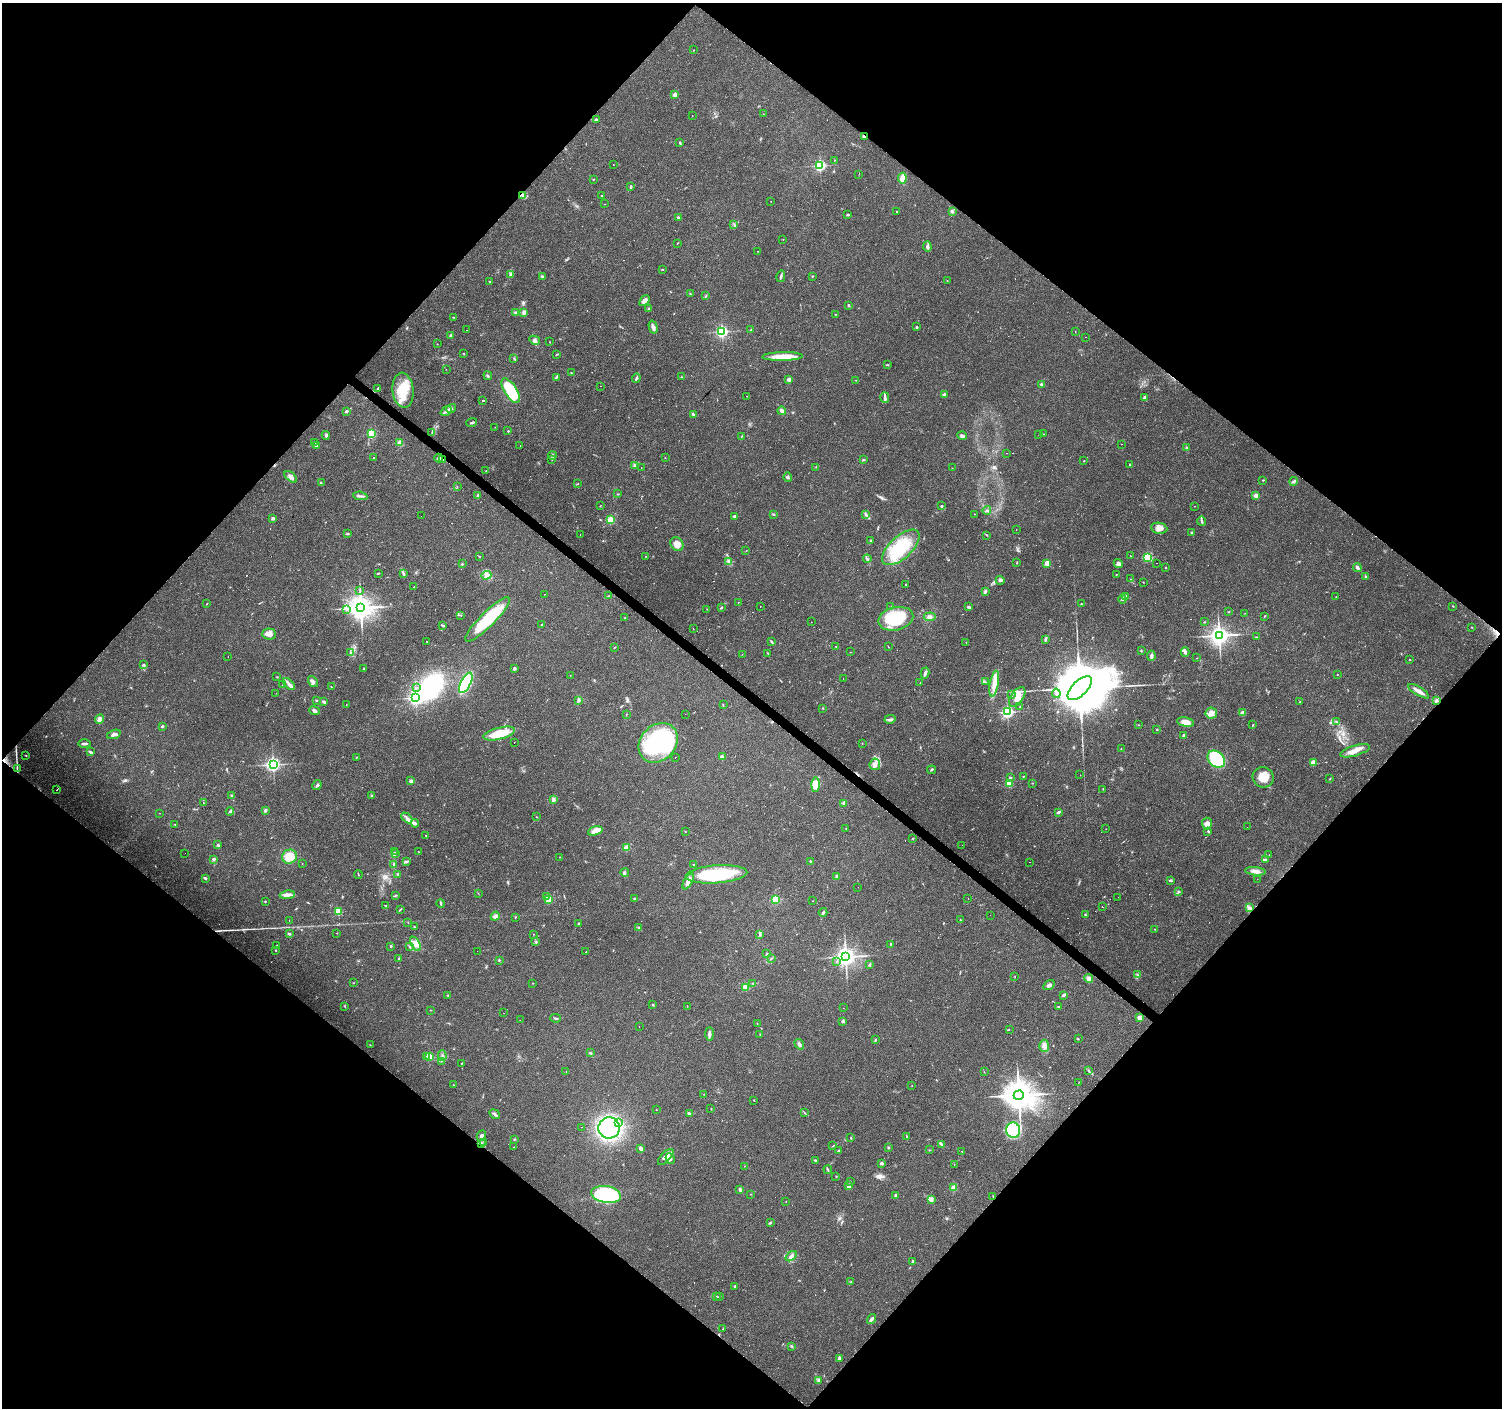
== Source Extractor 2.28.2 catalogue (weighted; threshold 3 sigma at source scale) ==
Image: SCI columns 1-6000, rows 168-5789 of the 6002 x 6022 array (HDU 1 of 3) = the unmasked area's bounding box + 8 px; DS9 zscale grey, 4 x 4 block average (1 PNG px = mean of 4 x 4 image px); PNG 1504 x 1410 px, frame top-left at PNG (2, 3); each listed source drawn as its Kron ellipse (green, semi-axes under 4 px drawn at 4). Shown black and unused: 50% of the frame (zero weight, under 3 of 4 exposures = <1% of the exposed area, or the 3 px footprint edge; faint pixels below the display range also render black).
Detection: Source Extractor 2.28.2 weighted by HDU 2 'WHT'. Background 0.0579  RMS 0.004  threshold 0.0179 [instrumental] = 3 sigma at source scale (4.5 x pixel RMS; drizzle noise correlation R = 1.50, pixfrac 1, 0.0396/0.0396 arcsec/px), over >= 5 px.
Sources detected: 646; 8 too faint to see at this stretch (4 x 4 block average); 2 inside a brighter object's white glare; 76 cosmic-ray / hot-pixel residue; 1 long thin detection or spike segment (spike, bleed or trail) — neither listed nor drawn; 5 coinciding with a brighter row at this scale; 14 inside a brighter listed object's ellipse — not listed separately; of the other 540, all 500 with FLUX_AUTO >= 0.497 (the completeness limit of this list) listed and drawn (40 fainter detections not listed), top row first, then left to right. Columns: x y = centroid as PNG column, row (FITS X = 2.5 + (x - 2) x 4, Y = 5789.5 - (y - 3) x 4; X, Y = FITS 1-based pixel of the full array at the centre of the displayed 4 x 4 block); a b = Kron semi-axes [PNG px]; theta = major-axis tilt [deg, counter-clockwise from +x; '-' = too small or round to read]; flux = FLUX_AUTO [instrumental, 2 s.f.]
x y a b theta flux
694 50 2 2 - 0.83
675 95 2 2 - 44
763 114 2 2 - 0.7
692 116 2 2 - 0.97
596 119 3 2 - 3.2
864 136 3 2 - 2.1
680 143 3 2 - 3
835 160 2 2 - 0.76
613 165 2 2 - 0.71
820 166 2 2 - 410
859 174 2 2 - 0.59
902 178 5 3 - 24
593 179 2 2 - 1.3
631 186 4 2 - 3.7
523 195 3 2 - 5.9
602 196 2 2 - 4.3
771 201 2 2 - 0.63
605 204 2 2 - 0.62
897 212 2 2 - 4.3
952 212 3 2 - 5.3
848 215 3 2 - 3
678 217 3 2 - 2.1
734 224 2 2 - 1.4
783 239 2 2 - 0.7
677 243 3 2 - 1.3
927 247 5 4 - 5.4
757 251 2 2 - 0.76
663 270 2 2 - 0.86
511 275 2 2 - 9
542 276 4 2 - 2.7
781 276 6 2 76 4.2
812 276 3 2 - 1.9
490 281 2 2 - 1.3
947 281 2 2 - 0.78
690 294 2 2 - 1.3
706 296 3 2 - 2.3
644 301 6 3 47 12
848 305 3 2 - 2.4
648 309 3 2 - 1.8
524 312 3 3 - 7.6
516 313 4 3 - 4.1
836 314 2 2 - 0.77
453 317 2 2 - 1.1
653 327 6 3 -75 10
917 327 2 2 - 6.1
467 330 2 2 - 0.71
750 330 2 2 - 1.3
722 331 2 2 - 460
1075 331 2 2 - 0.63
451 335 2 2 - 16
1085 337 2 2 - 0.6
535 340 5 3 - 5.8
549 342 2 2 - 0.73
437 344 2 2 - 1
464 353 3 2 - 0.89
556 355 3 2 - 1.4
782 356 20 4 1 43
514 358 4 2 - 2.4
887 365 3 2 - 1.7
446 369 2 2 - 0.52
571 373 2 2 - 2.2
488 376 4 2 - 2.1
556 377 3 2 - 2.9
681 377 2 2 - 1.2
636 378 5 2 - 5.4
789 379 2 2 - 29
856 380 2 2 - 0.86
1042 384 4 3 - 4.4
601 386 2 2 - 1.2
378 388 3 2 - 2.8
403 390 17 10 -84 66
511 391 14 6 -58 120
944 395 2 2 - 19
747 396 2 2 - 2.9
1145 397 3 2 - 6
885 398 5 3 - 5.8
483 401 2 2 - 24
451 409 5 3 - 6.5
347 411 2 2 - 4.7
446 411 6 2 37 6.5
782 411 4 3 - 9.8
693 414 3 2 - 3.2
472 423 5 2 - 4.4
495 427 2 2 - 0.74
508 431 2 2 - 4.3
432 432 3 2 - 2.2
372 434 2 2 - 160
1043 434 2 2 - 0.82
326 435 4 3 - 3.9
1039 435 2 2 - 0.71
962 436 5 3 - 5.7
741 437 2 2 - 0.79
315 443 2 2 - 1.1
400 443 2 2 - 58
1121 444 2 2 - 1.8
520 445 2 2 - 3.4
316 446 3 2 - 3.2
1186 447 3 2 - 1.2
1007 453 2 2 - 4.2
552 456 4 2 - 3.9
373 458 2 2 - 2.9
439 458 4 3 - 8
665 458 2 2 - 1.5
443 459 4 2 - 2.9
552 460 2 2 - 0.88
863 460 4 2 - 2
1084 461 2 2 - 0.94
634 465 3 3 - 3.1
1130 465 2 2 - 1.7
816 467 2 2 - 1.1
641 468 2 2 - 0.61
952 468 2 2 - 0.72
486 471 2 2 - 0.83
291 477 7 4 -39 12
788 477 4 2 - 1.8
1263 480 2 2 - 1.4
1294 481 4 3 - 4.4
321 482 2 2 - 1.1
578 484 2 2 - 0.97
457 487 2 2 - 0.89
618 494 2 2 - 1.2
478 495 2 2 - 7.8
1256 495 2 2 - 35
360 496 7 2 -8 5.4
600 506 2 2 - 1.1
941 506 2 2 - 11
1194 506 2 2 - 0.72
987 510 4 2 - 2.4
773 514 2 2 - 1.6
865 514 4 2 - 3.6
974 514 2 2 - 0.93
421 516 2 2 - 0.78
734 516 3 2 - 4.2
273 518 2 2 - 21
610 520 2 2 - 140
1202 521 5 3 - 4.3
1159 528 8 5 -8 18
1016 530 2 2 - 0.51
1192 532 3 2 - 2.9
348 534 3 2 - 1.9
580 535 2 2 - 1.4
987 535 2 2 - 1.5
870 541 3 2 - 1.7
677 544 7 6 - 18
901 547 23 11 43 120
746 551 2 2 - 0.91
1130 555 2 2 - 0.82
480 556 2 2 - 0.69
646 556 2 2 - 1
1147 557 2 2 - 210
867 559 4 2 - 3.2
729 562 3 3 - 4.6
1017 563 2 2 - 0.66
1047 563 2 2 - 70
1157 563 2 2 - 0.71
462 564 2 2 - 2.5
1118 564 4 4 - 6.3
1166 568 2 2 - 1.6
1357 568 4 3 - 5
378 573 3 2 - 2.5
403 574 2 2 - 2.1
486 575 5 4 - 8.8
1116 575 2 2 - 1.1
1366 576 3 2 - 2.3
1130 579 2 2 - 1.1
1000 580 4 2 - 4.2
1143 582 2 2 - 0.99
906 584 2 2 - 1.2
414 587 2 2 - 1.7
360 590 3 2 - 1.3
985 592 4 3 - 5.1
544 594 2 2 - 1.1
608 596 2 2 - 1.3
1125 596 3 3 - 6.3
1336 597 2 2 - 1.4
1122 599 4 2 - 3.5
738 602 2 2 - 0.66
207 604 2 2 - 0.96
1081 604 3 2 - 1.3
760 606 2 2 - 2.1
1453 606 2 2 - 1.1
721 607 3 2 - 2.2
891 607 2 2 - 0.58
969 607 4 2 - 3.9
361 608 4 3 - 3000
707 609 2 2 - 0.54
346 610 2 2 - 0.91
1228 612 3 2 - 1.3
1245 613 2 2 - 0.65
461 616 2 2 - 0.92
1265 616 2 2 - 1.4
930 617 6 4 7 8.8
625 618 2 2 - 1.9
487 619 30 7 45 130
896 619 18 11 13 120
811 622 2 2 - 1.1
1204 622 2 2 - 1.7
443 625 4 2 - 3.5
541 625 2 2 - 1.1
1472 627 2 2 - 1.2
693 629 3 2 - 0.62
269 634 7 5 -2 18
1219 635 3 3 - 1800
1257 637 2 2 - 0.88
1045 639 3 2 - 3
426 641 2 2 - 0.63
771 642 4 2 - 2.4
966 642 2 2 - 0.74
836 646 2 2 - 1.5
614 647 2 2 - 1.4
888 647 2 2 - 0.87
1141 651 2 2 - 1.7
851 652 2 2 - 0.51
1185 652 5 3 - 4.9
351 653 2 2 - 1.5
768 653 2 2 - 1.2
742 654 2 2 - 0.76
1151 656 5 2 - 8.2
228 657 2 2 - 2.7
1197 658 2 2 - 0.84
1410 659 2 2 - 2.7
143 664 3 2 - 2.5
514 668 3 3 - 4.3
363 669 3 2 - 1.4
925 673 5 3 - 6.3
1337 674 2 2 - 1.3
570 675 2 2 - 0.71
277 677 2 2 - 0.75
843 679 2 2 - 1.1
313 682 6 4 -55 7
985 682 2 2 - 1.7
466 683 11 5 63 190
920 683 2 2 - 6.9
994 683 13 4 79 22
289 684 7 3 -45 7.8
282 685 2 2 - 0.61
331 687 2 2 - 1
416 688 2 2 - 1.3
1080 688 15 7 44 32000
1419 691 12 3 -32 16
276 693 2 2 - 0.68
1056 693 4 3 - 4.9
1011 695 4 2 - 3.6
1017 697 11 6 55 25
416 698 3 3 - 610
316 700 3 2 - 2.3
324 701 4 3 - 3.1
579 701 4 2 - 2.5
1436 701 4 3 - 4.8
1300 702 4 2 - 1.2
346 705 2 2 - 0.81
723 705 2 2 - 1.2
1020 707 2 2 - 1.3
823 708 2 2 - 1.1
314 711 5 3 - 6.9
1007 712 2 2 - 510
1211 713 5 5 - 19
1242 713 3 3 - 11
626 714 2 2 - 1.1
685 714 2 2 - 0.58
99 719 5 4 - 12
890 719 5 2 - 4.8
1185 722 8 4 -12 25
1336 722 3 2 - 1.8
1139 725 2 2 - 0.79
1252 725 2 2 - 0.67
162 726 2 2 - 11
1157 729 2 2 - 1.5
114 734 7 3 19 9.3
499 734 16 6 14 69
1184 736 4 2 - 4.5
514 742 2 2 - 0.6
658 743 22 17 47 330
862 743 2 2 - 0.93
84 744 6 2 -1 6.6
1121 749 2 2 - 0.95
1355 751 15 5 16 22
90 752 3 2 - 2.6
26 755 2 2 - 0.9
356 757 2 2 - 1.2
675 757 2 2 - 0.72
722 757 2 2 - 32
1216 759 9 7 -41 160
1313 762 2 2 - 41
273 764 3 2 - 730
875 764 6 5 - 12
17 768 4 2 - 2.4
932 770 4 2 - 2.3
1080 775 2 2 - 1.5
1023 777 2 2 - 0.91
1263 777 11 10 - 34
1010 778 2 2 - 8.2
1330 779 3 2 - 1.2
411 781 2 2 - 17
1009 783 2 2 - 110
1032 783 2 2 - 1.1
317 785 5 2 - 3.6
815 785 7 4 88 12
57 789 2 2 - 3.2
1103 789 2 2 - 1
371 795 2 2 - 1.5
231 796 2 2 - 2.6
553 800 3 3 - 5.7
203 803 2 2 - 0.55
844 803 2 2 - 21
265 810 3 3 - 3.4
230 811 4 2 - 2.7
1058 812 3 2 - 5.5
159 813 2 2 - 0.58
536 817 2 2 - 0.96
407 818 6 2 -44 6.8
415 823 4 3 - 5.3
175 824 3 2 - 1.3
1207 824 6 5 - 13
1247 827 2 2 - 0.88
846 829 2 2 - 0.88
1106 829 2 2 - 0.57
595 831 7 3 18 33
685 831 2 2 - 1.1
1208 831 2 2 - 2.9
426 835 2 2 - 1.3
913 838 2 2 - 1.4
217 845 3 2 - 2.5
962 845 2 2 - 1
626 847 2 2 - 57
418 851 2 2 - 0.93
394 852 2 2 - 0.57
185 853 2 2 - 0.5
395 854 2 2 - 3.5
1269 855 2 2 - 0.56
289 857 7 7 - 37
559 857 2 2 - 0.78
213 859 4 3 - 4.3
1265 860 3 2 - 2.3
810 861 2 2 - 2.1
406 862 3 2 - 2.7
1029 862 2 2 - 1.8
302 863 2 2 - 0.7
394 864 3 2 - 2.9
694 865 2 2 - 0.91
1255 871 10 4 -5 12
625 873 4 3 - 3.8
717 874 31 9 4 190
358 875 4 2 - 1.4
398 875 2 2 - 1.2
837 877 2 2 - 18
205 878 3 2 - 4.9
1257 879 2 2 - 0.95
1170 880 4 2 - 3.7
688 881 9 3 62 19
858 887 2 2 - 0.94
1179 891 2 2 - 0.92
478 893 2 2 - 0.76
287 895 7 3 9 10
396 895 3 2 - 1.5
547 897 2 2 - 45
1118 897 2 2 - 0.57
968 898 2 2 - 1.5
549 899 2 2 - 60
635 899 3 3 - 2.6
775 899 2 2 - 150
265 901 2 2 - 2.1
813 901 2 2 - 0.76
441 903 4 2 - 3.2
386 906 2 2 - 1
1102 907 2 2 - 1
1249 907 2 2 - 2.7
400 909 3 2 - 1.9
338 911 2 2 - 120
823 912 4 2 - 5.2
990 915 2 2 - 0.96
1085 915 3 2 - 2.3
495 916 5 3 - 9.7
515 917 2 2 - 2.4
289 920 2 2 - 0.54
960 920 2 2 - 1.7
408 922 2 2 - 0.62
578 924 3 2 - 2.4
414 927 2 2 - 1.4
639 928 2 2 - 1.5
1155 929 2 2 - 1.1
337 933 2 2 - 0.84
289 934 3 2 - 2.7
533 934 2 2 - 1.1
760 934 3 2 - 2.4
536 942 3 2 - 2.3
415 944 8 4 -59 13
891 944 3 2 - 2.2
277 945 2 2 - 1.7
391 946 2 2 - 7.4
409 947 3 2 - 1.8
275 950 2 2 - 1.3
477 951 2 2 - 0.5
586 952 2 2 - 1.4
767 954 3 2 - 2.9
846 957 3 3 - 1600
398 958 2 2 - 2.1
771 959 2 2 - 1.2
499 960 2 2 - 2.2
837 962 3 2 - 1.9
869 965 3 2 - 2
1138 975 3 2 - 1.9
1015 977 2 2 - 0.57
1089 978 4 3 - 13
353 983 2 2 - 0.91
532 983 2 2 - 0.94
753 983 2 2 - 1.2
1049 985 6 3 32 6.5
745 987 2 2 - 72
448 995 2 2 - 1.1
1063 995 3 2 - 4.5
653 1005 3 2 - 2.2
344 1006 2 2 - 0.88
687 1006 2 2 - 0.89
1058 1007 4 2 - 1.3
843 1008 2 2 - 0.77
431 1010 2 2 - 1.2
504 1013 2 2 - 0.72
556 1018 5 2 - 3.1
1139 1018 2 2 - 52
520 1020 2 2 - 0.71
843 1021 2 2 - 15
757 1024 2 2 - 0.76
639 1026 2 2 - 1.1
1009 1029 2 2 - 0.79
709 1034 7 3 -89 7.8
760 1034 2 2 - 1.4
1078 1039 2 2 - 1.8
876 1040 4 2 - 1.5
799 1044 5 3 - 5.2
370 1045 2 2 - 0.93
1044 1046 6 5 - 10
590 1053 3 2 - 2.2
442 1055 5 2 - 4.7
427 1057 2 2 - 6.7
429 1057 2 2 - 92
442 1061 2 2 - 1.3
461 1064 2 2 - 0.81
1089 1070 3 2 - 1.9
566 1071 2 2 - 0.82
984 1072 2 2 - 0.79
1079 1082 2 2 - 0.76
453 1085 2 2 - 0.75
912 1086 2 2 - 0.9
704 1094 2 2 - 0.79
1019 1095 5 4 - 5000
754 1100 2 2 - 1
711 1109 2 2 - 1.2
656 1110 2 2 - 0.79
804 1113 2 2 - 0.81
495 1114 5 2 - 5
689 1114 4 2 - 5.3
619 1123 2 2 - 1.3
581 1127 2 2 - 1.4
609 1128 11 10 - 390
1013 1130 7 7 - 110
481 1136 5 4 - 5.8
907 1137 3 2 - 1.5
851 1138 3 2 - 1.4
514 1139 2 2 - 1.3
484 1142 4 2 - 2.7
481 1144 4 2 - 4.5
941 1144 3 2 - 1.9
833 1146 2 2 - 1
514 1147 2 2 - 0.58
888 1147 3 2 - 3.2
641 1149 4 2 - 11
929 1150 2 2 - 0.73
838 1151 3 3 - 3.1
962 1151 2 2 - 0.74
666 1157 10 4 46 13
670 1159 6 3 -61 5.8
815 1160 3 2 - 2
882 1163 3 3 - 4.6
954 1164 2 2 - 0.52
745 1166 2 2 - 0.64
828 1170 4 2 - 2.4
836 1176 2 2 - 1.2
850 1181 2 2 - 0.98
849 1186 2 2 - 33
954 1188 2 2 - 65
740 1189 4 3 - 3.8
606 1194 15 8 -10 370
750 1194 2 2 - 0.78
896 1196 3 2 - 5
993 1196 2 2 - 1.3
931 1199 4 3 - 9.2
786 1201 2 2 - 0.69
770 1223 3 2 - 3.2
791 1256 6 3 35 8.4
913 1262 4 2 - 2.8
851 1282 2 2 - 0.96
734 1286 3 2 - 2
716 1296 3 2 - 2.2
719 1297 2 2 - 1.2
871 1319 5 3 - 5.8
723 1329 2 2 - 0.87
792 1346 2 2 - 1.7
839 1358 4 2 - 4.8
819 1380 4 3 - 4.7
Overlapping masked pixels (flux is a lower limit): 6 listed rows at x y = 864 136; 523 195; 439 458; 443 459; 17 768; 481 1144
Diffuse or blended objects may show on this block-average render without a row.